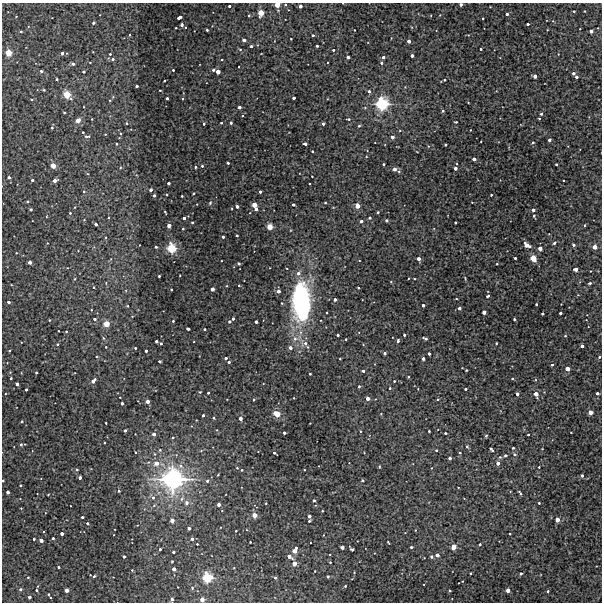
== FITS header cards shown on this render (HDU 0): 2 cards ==
NAXIS1  =                  600 / Width of image
NAXIS2  =                  600 / Height of image

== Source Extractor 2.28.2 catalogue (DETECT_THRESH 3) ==
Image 600 x 600 px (HDU 0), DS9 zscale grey, 1 PNG px = 1 image px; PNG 604 x 604 px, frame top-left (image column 1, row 600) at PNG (2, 3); no overlay
Background 142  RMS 0.65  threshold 1.95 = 3 sigma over >= 5 px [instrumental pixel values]
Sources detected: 350; all 350 listed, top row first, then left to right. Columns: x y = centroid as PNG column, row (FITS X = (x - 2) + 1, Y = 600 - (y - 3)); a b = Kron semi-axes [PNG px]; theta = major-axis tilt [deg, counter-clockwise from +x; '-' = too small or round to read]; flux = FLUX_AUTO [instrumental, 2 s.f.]
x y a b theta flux
285 4 4 3 - 48
461 4 3 3 - 150
277 5 3 3 - 1800
229 6 3 3 - 100
300 6 3 3 - 290
574 11 3 2 - 36
584 11 3 2 - 25
261 13 4 3 - 2400
507 14 3 3 - 110
249 16 3 3 - 47
179 17 4 3 - 210
483 18 3 2 - 36
93 23 3 3 - 110
528 24 3 3 - 78
182 25 3 3 - 150
176 28 2 2 - 33
207 30 3 3 - 54
354 30 3 2 - 26
21 31 4 3 - 36
591 31 3 3 - 260
313 35 3 3 - 62
291 39 2 2 - 31
244 40 3 3 - 290
409 41 3 3 - 310
251 46 3 3 - 88
317 46 3 3 - 66
240 49 5 3 - 48
481 49 3 3 - 55
333 50 3 3 - 66
8 53 4 3 - 3300
62 53 3 3 - 200
110 54 3 3 - 49
412 56 3 3 - 180
348 57 3 3 - 180
383 57 3 3 - 140
113 59 4 3 - 84
90 62 3 2 - 26
381 63 4 4 - 68
73 64 3 3 - 130
173 70 3 3 - 61
213 70 3 3 - 99
41 71 4 3 - 60
84 72 3 3 - 99
218 72 3 3 - 820
573 73 3 3 - 110
535 76 3 3 - 270
576 77 4 3 - 140
57 79 3 2 - 61
444 80 3 3 - 64
164 81 2 2 - 38
137 86 3 3 - 130
44 90 3 3 - 34
160 90 3 2 - 31
369 91 4 3 - 120
67 95 4 4 - 3900
167 98 3 3 - 130
294 98 3 3 - 160
110 100 4 3 - 33
381 104 4 4 - 19000
239 107 3 3 - 320
443 111 4 3 - 57
64 113 3 2 - 39
541 114 3 3 - 60
242 116 3 2 - 41
539 118 3 2 - 30
348 119 4 2 - 46
78 120 4 3 - 860
456 122 3 2 - 41
127 123 4 3 - 50
221 123 3 3 - 45
231 123 3 3 - 98
204 124 3 3 - 74
323 124 3 3 - 120
359 126 4 4 - 47
52 128 3 3 - 43
83 132 3 2 - 51
120 133 4 4 - 54
105 134 3 2 - 25
87 136 5 3 - 82
392 137 3 3 - 220
549 140 3 3 - 120
533 143 4 3 - 64
116 144 3 2 - 49
305 144 3 3 - 160
445 145 3 3 - 80
312 151 3 3 - 60
474 159 3 3 - 410
228 163 3 3 - 75
384 164 3 3 - 70
556 164 3 2 - 58
53 166 3 3 - 1900
202 166 3 3 - 66
195 167 3 3 - 65
120 168 4 3 - 42
455 168 3 3 - 290
394 169 3 3 - 320
399 171 5 4 - 63
312 176 2 2 - 28
9 177 3 3 - 130
32 180 3 3 - 100
55 181 4 3 - 390
168 183 3 3 - 160
310 184 2 2 - 32
151 190 3 3 - 200
84 191 5 4 - 55
260 192 3 3 - 130
194 193 3 3 - 58
154 195 3 3 - 110
491 195 2 2 - 38
182 196 2 2 - 36
27 201 3 3 - 50
210 203 5 3 - 47
325 203 3 3 - 42
254 205 3 3 - 1200
293 205 3 3 - 64
237 206 3 3 - 220
357 206 3 3 - 1200
31 209 3 3 - 91
256 209 3 3 - 210
533 210 3 3 - 150
165 212 4 2 - 44
378 212 3 3 - 41
70 213 3 3 - 48
534 216 4 3 - 45
184 218 3 3 - 170
370 218 4 3 - 79
386 220 3 3 - 110
361 221 3 3 - 180
192 222 3 2 - 49
455 222 3 3 - 64
96 224 3 3 - 120
169 225 3 3 - 600
585 225 3 3 - 42
270 227 3 3 - 2300
183 229 3 2 - 39
237 235 3 3 - 66
223 237 3 3 - 110
554 243 4 3 - 94
139 245 2 2 - 21
527 245 6 4 -37 580
573 245 3 3 - 100
156 247 3 3 - 90
595 247 3 3 - 690
171 248 4 4 - 8600
540 248 3 3 - 390
515 258 3 3 - 75
533 258 4 3 - 2100
418 259 3 3 - 270
30 262 3 3 - 280
239 263 3 3 - 91
497 264 3 2 - 33
576 269 4 3 - 380
298 273 5 5 - 180
159 276 3 3 - 75
75 279 5 3 - 38
590 283 4 3 - 60
239 285 3 2 - 30
94 287 3 3 - 38
358 288 3 2 - 43
212 289 3 3 - 420
278 291 3 3 - 340
488 296 4 2 - 71
335 299 3 3 - 190
8 302 3 3 - 120
301 302 33 15 -87 7400
536 304 3 2 - 51
423 305 3 3 - 140
127 306 4 3 - 37
459 308 3 3 - 170
91 310 3 2 - 30
484 312 3 3 - 450
542 313 3 3 - 86
560 313 3 3 - 120
95 319 4 3 - 88
233 319 3 3 - 89
514 319 3 3 - 92
49 320 2 2 - 33
173 321 3 3 - 40
229 322 3 3 - 120
256 322 3 3 - 170
106 324 4 4 - 2300
188 329 3 3 - 160
204 329 3 3 - 71
66 331 3 3 - 42
338 335 3 3 - 79
404 335 3 3 - 81
565 336 4 3 - 38
103 338 5 3 - 54
425 338 5 3 - 110
295 339 8 6 89 190
346 339 2 2 - 35
156 341 4 3 - 140
398 341 4 3 - 93
161 343 3 3 - 78
496 343 3 2 - 43
57 344 4 3 - 47
306 344 12 6 -57 250
582 346 3 3 - 210
106 347 3 3 - 31
135 348 3 3 - 48
290 348 3 3 - 240
9 351 3 2 - 31
146 351 3 3 - 140
385 353 3 3 - 120
429 354 3 3 - 110
599 357 4 3 - 57
226 358 3 3 - 120
340 359 2 2 - 34
423 359 3 3 - 140
159 361 3 3 - 95
229 362 3 3 - 100
552 365 3 3 - 58
567 369 3 3 - 620
466 370 3 2 - 37
363 371 3 3 - 98
36 372 3 2 - 52
310 374 3 3 - 53
408 377 3 2 - 31
11 378 3 3 - 54
512 379 3 3 - 45
93 381 5 3 - 280
394 381 3 2 - 43
17 384 3 3 - 220
359 386 3 3 - 75
390 388 3 3 - 40
465 389 3 3 - 86
26 390 3 3 - 79
200 392 4 4 - 45
208 393 3 3 - 71
597 393 3 3 - 150
517 394 3 3 - 180
536 394 4 3 - 670
294 398 2 2 - 26
368 399 3 3 - 510
254 400 3 3 - 57
148 402 3 3 - 310
122 403 3 3 - 140
590 412 3 3 - 730
277 414 4 3 - 2700
381 414 4 3 - 30
203 415 3 3 - 110
214 418 4 3 - 54
240 418 3 3 - 290
22 421 3 3 - 77
106 423 2 2 - 35
125 430 3 3 - 120
360 431 4 2 - 33
429 431 3 3 - 49
284 433 3 3 - 140
445 433 3 3 - 68
154 434 3 3 - 280
528 435 3 2 - 44
486 436 4 3 - 53
173 437 4 4 - 61
21 444 4 3 - 65
467 447 4 3 - 51
513 448 3 3 - 62
491 449 4 3 - 100
160 450 5 4 - 50
436 450 3 3 - 58
135 452 3 2 - 33
274 453 4 3 - 65
460 453 3 3 - 38
514 454 5 4 - 79
505 455 3 3 - 91
500 457 5 4 - 52
450 458 3 3 - 130
156 463 3 3 - 650
498 463 3 3 - 280
539 467 3 3 - 35
237 468 3 3 - 32
77 470 4 4 - 63
242 470 3 3 - 43
218 475 3 2 - 31
582 476 3 3 - 100
80 477 3 3 - 190
172 479 7 6 - 40000
3 481 3 2 - 45
207 481 4 3 - 81
362 481 3 3 - 53
20 486 3 3 - 56
119 491 3 3 - 51
8 492 3 3 - 230
520 493 6 3 -55 74
48 495 4 2 - 29
153 498 5 4 - 110
314 500 3 3 - 110
187 503 4 4 - 180
539 503 3 3 - 47
219 505 3 3 - 280
21 508 2 2 - 26
322 511 3 2 - 31
254 515 3 3 - 1200
309 516 3 3 - 200
82 517 3 3 - 84
172 520 4 4 - 190
557 520 3 3 - 750
309 521 3 3 - 51
87 523 3 3 - 73
189 528 3 3 - 240
236 531 3 2 - 35
62 534 3 3 - 210
510 534 2 2 - 35
53 538 3 3 - 66
34 539 3 3 - 87
192 539 3 3 - 150
41 540 3 3 - 440
250 542 2 2 - 29
388 542 3 2 - 36
197 544 3 2 - 35
480 544 3 3 - 71
342 547 3 3 - 310
411 547 3 3 - 73
453 547 3 3 - 1600
160 549 3 3 - 85
352 549 5 3 - 88
294 551 5 3 - 810
173 552 3 3 - 100
437 555 3 3 - 350
289 556 4 3 - 430
124 557 3 3 - 85
432 557 3 3 - 120
172 561 2 2 - 34
330 562 2 2 - 37
294 563 3 3 - 1000
58 567 3 2 - 62
234 568 3 2 - 28
174 569 3 3 - 420
132 570 2 2 - 32
315 571 2 2 - 25
521 573 3 3 - 84
94 576 3 3 - 51
328 576 3 3 - 79
28 577 2 2 - 40
207 578 4 4 - 9100
275 578 3 3 - 75
463 581 2 2 - 26
345 586 3 3 - 43
192 588 6 5 - 64
20 589 4 3 - 86
36 590 3 2 - 50
67 590 3 3 - 500
508 590 3 3 - 580
450 591 3 2 - 37
548 591 3 3 - 59
48 594 4 2 - 39
29 597 3 3 - 160
50 597 2 2 - 30
172 599 3 3 - 150
202 600 3 3 - 760
At the frame edge (FLAGS 8, measured only in part): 6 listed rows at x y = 285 4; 461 4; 277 5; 599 357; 3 481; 202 600

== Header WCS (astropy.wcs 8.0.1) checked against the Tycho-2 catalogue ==
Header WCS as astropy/WCSLIB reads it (CRVAL/CRPIX/CD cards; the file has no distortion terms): RA---TAN/DEC--TAN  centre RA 07:16:38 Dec -62:21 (109.16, -62.34 deg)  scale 2 arcsec/px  FOV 20.0' x 20.0'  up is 0 deg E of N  parity normal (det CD < 0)
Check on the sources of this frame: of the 60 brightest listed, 7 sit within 2.4 arcsec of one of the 7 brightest Tycho-2 stars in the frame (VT <= 12.20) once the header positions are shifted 0.31 arcsec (0.12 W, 0.29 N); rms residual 0.79 arcsec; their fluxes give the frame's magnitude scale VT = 20.60 - 2.5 log10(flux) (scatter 0.39 mag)
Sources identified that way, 7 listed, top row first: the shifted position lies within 2.4 arcsec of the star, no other Tycho-2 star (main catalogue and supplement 1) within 4.8 arcsec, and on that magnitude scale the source's flux lands within +1.5 / -3 mag of the star's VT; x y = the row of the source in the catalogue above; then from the Tycho-2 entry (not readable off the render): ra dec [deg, ICRS J2000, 3 dp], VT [Tycho-2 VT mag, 2 dp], TYC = Tycho-2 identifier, HIP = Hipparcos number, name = IAU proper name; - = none
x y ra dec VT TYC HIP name
277 5 109.186 -62.178 12.08 8913-179-1 - -
8 53 109.506 -62.205 11.70 8913-141-1 - -
67 95 109.437 -62.228 11.33 8913-182-1 - -
381 104 109.062 -62.233 10.77 8913-240-1 - -
270 227 109.195 -62.302 12.20 8913-411-1 - -
172 479 109.312 -62.442 9.89 8913-570-1 - -
207 578 109.271 -62.497 11.65 8913-900-1 - -